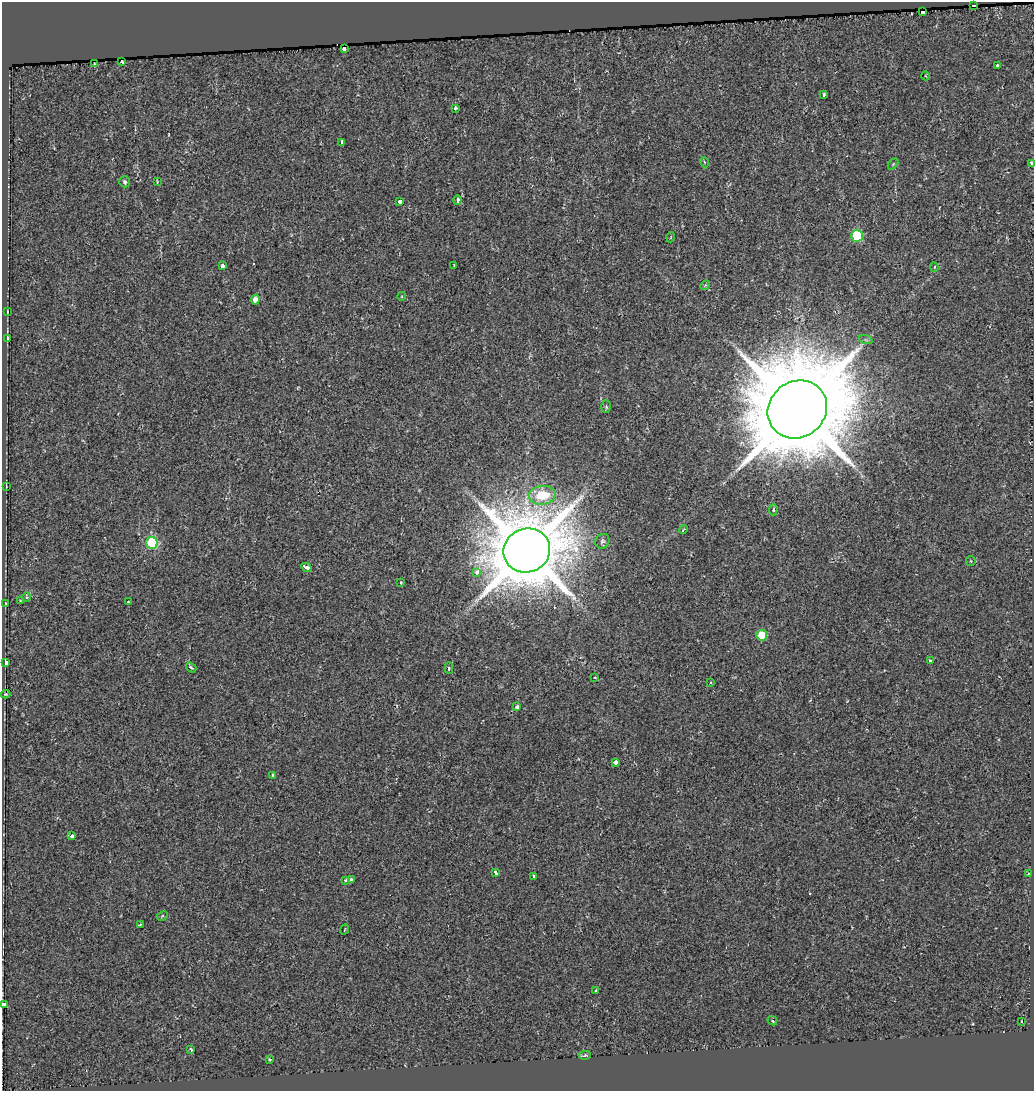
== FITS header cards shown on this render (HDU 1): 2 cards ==
NAXIS1  =                 1032
NAXIS2  =                 1089

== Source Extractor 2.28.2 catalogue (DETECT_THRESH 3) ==
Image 1032 x 1089 px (HDU 1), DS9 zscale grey, 1 PNG px = 1 image px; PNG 1036 x 1093 px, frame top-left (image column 1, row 1089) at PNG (2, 2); each listed source drawn as its Kron ellipse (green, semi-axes under 4 px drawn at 4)
Background -9.51e-04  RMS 0.0077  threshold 0.0232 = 3 sigma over >= 5 px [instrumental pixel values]
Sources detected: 72; all 72 listed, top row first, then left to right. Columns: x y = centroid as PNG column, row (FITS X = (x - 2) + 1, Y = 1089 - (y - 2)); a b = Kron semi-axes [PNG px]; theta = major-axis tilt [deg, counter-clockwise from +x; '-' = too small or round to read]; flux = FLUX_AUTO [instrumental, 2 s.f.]
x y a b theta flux
973 6 3 3 - 5.3
922 11 3 3 - 95
344 49 3 3 - 5
122 62 3 3 - 1.9
94 64 3 2 - 0.42
997 66 4 3 - 1.7
926 76 4 3 - 0.4
824 95 4 3 - 0.76
455 108 4 3 - 1.4
342 142 4 3 - 1.5
704 162 5 3 - 0.45
893 164 6 4 46 0.59
1031 164 3 3 - 5.7
125 182 5 5 - 1.6
157 182 3 3 - 0.42
457 200 4 3 - 3.7
400 201 4 3 - 1.8
857 236 6 5 - 40
671 237 5 3 - 0.37
454 265 3 2 - 0.36
223 266 3 3 - 14
934 267 5 4 - 1
705 285 5 4 - 0.64
402 296 4 3 - 0.42
255 300 5 4 - 5.3
7 312 3 2 - 0.41
8 339 4 3 - 9.7
866 340 7 4 -19 0.95
606 406 6 4 -86 0.95
797 409 31 28 39 8000
6 486 3 2 - 0.33
542 495 13 9 7 16
773 510 6 3 89 1.3
683 529 4 3 - 1.7
602 541 8 6 57 1.5
152 543 6 6 - 47
527 550 23 21 22 4900
971 561 5 4 - 0.67
306 568 6 3 -28 4.7
477 572 3 3 - 7.2
401 582 3 2 - 0.47
26 597 5 4 - 0.68
20 600 3 2 - 0.4
128 602 3 2 - 2.5
5 604 4 2 - 0.6
762 635 5 5 - 23
930 661 3 3 - 5.6
6 663 4 3 - 21
191 668 6 3 -38 0.9
449 668 6 4 89 0.96
595 678 3 3 - 0.52
711 683 3 3 - 0.65
6 694 4 3 - 0.59
517 707 4 3 - 1.9
615 762 4 3 - 4.7
273 775 3 3 - 0.9
72 836 3 3 - 8.3
495 873 4 3 - 16
1028 873 4 3 - 0.87
533 877 4 3 - 3.2
346 880 4 3 - 1.2
352 880 4 3 - 2.5
162 916 6 4 26 0.63
140 925 4 3 - 0.97
344 930 5 2 - 0.41
596 990 4 3 - 0.7
4 1004 4 4 - 2.5
772 1021 5 3 - 0.91
1021 1021 3 2 - 0.34
191 1049 4 2 - 0.68
585 1055 6 3 5 0.83
270 1060 3 3 - 0.56
At the frame edge (FLAGS 8, measured only in part): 2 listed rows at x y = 1031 164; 4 1004